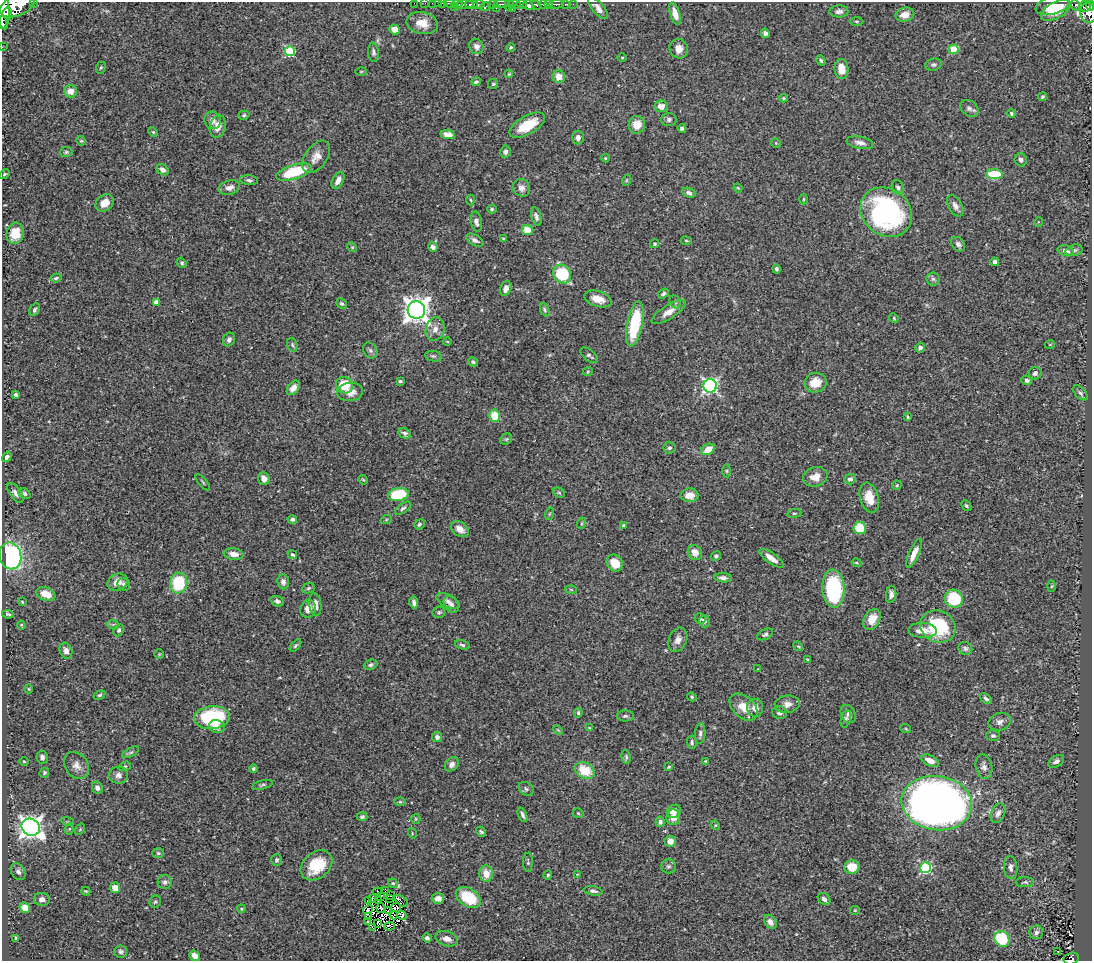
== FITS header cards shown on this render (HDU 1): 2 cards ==
NAXIS1  =                 1090
NAXIS2  =                  959

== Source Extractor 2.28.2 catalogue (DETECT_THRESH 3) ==
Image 1090 x 959 px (HDU 1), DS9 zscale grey, 1 PNG px = 1 image px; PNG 1094 x 963 px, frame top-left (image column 1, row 959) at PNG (2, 2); each listed source drawn as its Kron ellipse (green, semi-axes under 4 px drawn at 4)
Background 0.444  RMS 0.024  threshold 0.0727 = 3 sigma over >= 5 px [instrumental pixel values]
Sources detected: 357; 5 with non-positive FLUX_AUTO (blend fragments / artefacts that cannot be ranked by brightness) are neither listed nor drawn; the other 352 listed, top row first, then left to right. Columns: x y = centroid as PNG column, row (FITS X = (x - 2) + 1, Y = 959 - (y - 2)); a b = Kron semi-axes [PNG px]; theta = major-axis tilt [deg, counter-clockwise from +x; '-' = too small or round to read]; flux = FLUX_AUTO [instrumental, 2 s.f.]
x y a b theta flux
34 2 3 2 - 28
414 3 2 2 - 6.2
425 3 2 2 - 8.8
432 3 2 2 - 7.8
438 3 2 2 - 7.5
443 3 3 2 - 11
449 3 6 3 -20 35
457 4 5 2 - 120
502 4 8 2 -1 110
509 4 6 4 75 86
515 4 6 3 -5 66
522 4 5 3 - 150
543 4 5 3 - 190
548 4 3 3 - 110
556 4 7 3 2 110
565 4 3 2 - 58
573 4 2 2 - 6.4
18 5 19 10 26 1900
465 5 8 3 1 150
471 5 6 4 -4 190
479 5 6 3 1 24
493 5 4 4 - 110
528 5 5 4 - 340
536 5 5 3 - 190
1052 5 17 9 15 31
1075 5 6 4 -60 110
1085 6 5 5 - 180
1090 6 4 3 - 150
454 7 3 2 - 26
486 7 5 3 - 43
496 8 2 2 - 15
598 8 13 6 -50 9.6
4 9 20 6 -88 1300
512 9 3 3 - 66
1056 10 16 8 30 29
839 11 9 6 0 6.6
1088 13 10 8 -74 360
7 14 6 4 -85 360
675 14 11 5 -72 13
905 15 9 7 14 14
856 21 7 3 -1 2.1
2 22 6 2 -88 230
422 23 16 11 -11 23
395 29 5 5 - 13
765 33 5 4 - 6.4
476 46 8 7 - 6.6
2 47 2 2 - 5.3
511 47 4 3 - 2
679 49 10 9 - 13
954 49 5 4 - 56
290 51 5 5 - 99
373 52 9 5 -84 4.1
622 57 5 3 - 1.5
821 60 6 4 -53 2.8
933 65 8 6 17 3.9
101 68 6 5 - 2.5
841 69 10 7 -87 23
361 71 5 3 - 1.6
509 74 4 3 - 1.4
559 77 6 6 - 19
476 82 4 3 - 3.1
493 84 5 5 - 2.4
70 91 6 6 - 15
1042 97 4 4 - 2.6
783 98 4 4 - 1.9
661 106 7 6 - 11
969 108 10 7 -37 5.9
1011 113 4 3 - 2.4
244 115 6 4 16 2.4
669 119 7 6 - 4.8
213 120 9 8 - 9.9
527 125 20 9 29 45
637 125 9 8 - 19
218 127 11 8 77 15
682 128 4 3 - 3.7
153 132 5 4 - 1.9
448 135 7 4 -10 17
578 137 7 5 90 7.2
81 141 5 4 - 2
776 143 5 4 - 1.8
860 143 13 6 -10 9
66 152 6 5 - 2.9
505 152 6 5 - 4.9
316 157 18 11 54 17
605 158 4 4 - 1.7
1021 160 6 6 - 5.5
163 170 6 5 - 6.5
294 172 18 7 17 85
4 174 5 3 - 2
994 174 8 5 -2 65
249 180 9 5 -8 4
338 180 9 5 61 12
627 180 6 3 71 1.7
229 188 11 7 15 9.8
521 188 9 8 - 9.1
738 188 4 3 - 1.6
898 188 7 6 - 4.3
689 193 6 4 -23 5.4
803 199 5 3 - 1.6
471 200 5 3 - 1.7
105 203 10 7 42 18
955 206 12 6 -61 7.9
492 209 5 4 - 2.5
886 212 27 23 -36 310
536 217 9 4 -75 5.3
476 222 10 5 -79 7
1038 222 5 3 - 1.4
527 230 5 5 - 27
15 233 11 8 77 32
503 238 4 3 - 1.5
475 240 9 5 -29 6.4
686 241 5 3 - 1.6
654 244 5 4 - 2.4
958 244 8 6 -49 6.1
352 247 5 4 - 1.8
433 247 5 4 - 6.9
1074 250 8 5 16 4.4
1066 251 8 5 -16 6.2
995 262 4 4 - 5.7
182 263 5 4 - 2.9
776 269 4 4 - 3.8
562 274 10 8 -50 92
56 278 5 3 - 2.8
933 279 6 6 - 3.7
506 288 8 5 67 8.7
663 294 6 4 35 3.7
598 299 14 7 -18 17
156 302 4 4 - 10
675 302 7 5 -70 3.4
341 303 6 4 -41 3
35 310 7 4 62 3.7
416 310 9 8 - 1600
545 310 7 4 -69 2.8
669 312 20 7 33 17
894 318 5 4 - 1.8
635 324 23 7 79 99
435 329 12 9 74 12
229 340 7 5 60 5.8
447 341 4 2 - 1.3
1050 344 5 3 - 1.3
292 345 7 5 -70 3.1
920 347 5 4 - 5.4
370 350 8 6 -57 4
589 355 10 5 -41 4
433 356 8 5 -9 3.5
473 362 5 4 - 3
588 371 5 3 - 1.4
1035 373 6 6 - 5.2
1027 380 5 4 - 4.6
400 381 4 3 - 2.5
815 383 11 9 15 23
344 385 9 8 - 44
710 386 7 6 - 350
293 388 8 5 51 9.1
350 392 13 9 6 14
1080 393 9 5 -46 4.1
16 395 4 3 - 4
495 416 6 5 - 32
907 417 4 3 - 2
405 433 6 5 - 3.7
506 439 6 5 - 2.2
669 448 6 5 - 3.8
708 449 7 5 30 22
7 457 6 4 55 4.7
727 471 6 4 -90 2.5
815 477 12 9 20 19
264 479 6 5 - 12
850 479 6 5 - 6
363 480 5 4 - 1.9
203 482 10 2 -51 1.7
897 485 5 4 - 1.7
15 493 11 5 -55 6.1
559 493 6 4 -29 2.5
24 494 6 5 - 4.2
398 494 10 6 9 86
690 495 9 7 1 17
869 498 15 9 -74 24
966 506 6 3 -46 2.3
403 508 9 4 35 3.9
794 513 7 3 7 2.2
549 514 6 4 71 2.1
292 519 5 4 - 4.1
386 520 5 3 - 1.7
582 523 6 3 71 1.9
419 524 5 4 - 3.2
623 525 4 3 - 1.9
860 528 6 6 - 48
460 529 10 7 -36 14
695 552 8 7 - 16
914 553 16 5 66 14
234 554 10 5 -8 12
292 555 5 4 - 2.6
10 556 13 11 -79 280
716 556 5 4 - 3.4
771 558 14 5 -35 16
615 563 9 7 -49 27
856 563 5 3 - 1.8
723 578 9 4 -5 5.4
118 582 10 8 25 14
283 582 7 6 - 5.8
179 583 10 8 82 79
124 584 7 6 - 4
1051 586 5 3 - 1.9
308 588 6 5 - 2.6
833 589 19 11 -86 160
571 590 5 3 - 1.6
46 594 10 6 -22 24
891 594 9 5 84 6.2
954 599 9 8 - 83
277 601 7 5 -20 4.6
448 601 13 6 -27 7.7
22 602 4 3 - 1.5
414 603 6 4 -80 4.8
451 604 9 6 -54 5.9
315 605 11 6 -85 12
308 609 9 7 73 13
439 612 6 5 - 2.6
8 614 6 3 -9 2.6
700 618 6 5 - 2.8
872 619 11 8 62 23
704 621 6 5 - 5.1
113 624 6 4 1 2.7
21 625 4 3 - 2
938 627 18 15 -25 95
119 630 6 5 - 3.7
922 630 14 7 -3 17
765 634 8 5 27 3.8
678 640 12 9 67 10
462 645 7 4 -14 3.2
296 646 7 4 49 2.4
798 646 5 4 - 2.1
965 648 7 6 - 4
66 651 8 6 -70 6.4
159 654 4 4 - 1.7
808 659 3 2 - 1.4
371 665 7 5 21 3.3
758 669 3 3 - 1.2
29 689 4 3 - 1.3
99 695 6 4 26 2.2
692 697 5 4 - 2
986 698 7 4 -39 3.6
787 704 12 8 7 11
743 707 16 10 -42 24
755 708 9 8 - 12
578 713 5 4 - 2.4
780 713 7 6 - 6.7
848 714 9 7 -63 6
625 716 9 5 0 3.7
212 718 18 11 4 140
846 719 9 5 74 3.7
1000 722 11 8 19 8
217 727 8 6 -15 9.8
589 728 4 4 - 1.4
906 729 5 3 - 1.5
558 730 5 3 - 1.5
700 733 10 5 85 4.7
993 736 7 5 0 4.2
437 737 5 5 - 5.3
692 742 7 5 -86 3.2
131 752 9 4 29 3
42 757 6 5 - 5.3
626 757 7 4 -82 3.1
706 761 4 3 - 1.7
930 761 9 5 -25 13
1056 761 8 5 30 5.8
24 762 5 3 - 1.5
452 764 8 6 48 6.4
76 765 14 11 -54 13
125 766 6 4 17 2.5
669 767 3 3 - 1.5
984 767 12 8 -79 9.5
253 769 4 3 - 2.5
585 770 10 7 -28 43
44 773 5 4 - 2.6
118 775 10 8 -1 8
263 785 11 3 15 2.9
97 788 6 5 - 6.3
526 789 8 6 -39 3.9
400 802 6 4 0 2.2
937 803 35 27 -9 1600
674 811 7 6 - 9.5
578 813 5 5 - 2
998 813 10 6 65 6.6
522 815 8 3 -66 4.1
362 817 5 4 - 2.7
673 817 8 7 - 12
416 819 5 4 - 1.9
68 822 6 4 -17 2.3
660 822 5 4 - 4.5
715 825 5 4 - 1.6
31 827 9 8 - 1100
69 829 6 3 71 2
80 829 6 4 55 2.2
481 832 5 4 - 2.6
412 833 5 3 - 1.5
670 841 5 5 - 13
158 853 6 5 - 2.5
277 860 6 5 - 3.1
528 862 9 5 90 2.9
316 865 17 13 39 52
668 866 7 7 - 4.9
852 867 7 7 - 32
1011 867 11 6 -86 7.4
926 868 5 5 - 190
18 872 9 6 -59 6.8
486 874 8 7 - 21
577 874 4 2 - 1.1
548 875 5 4 - 2.1
165 882 7 7 - 4.5
1025 882 9 5 2 3.4
393 883 5 4 - 2.6
115 888 5 5 - 13
86 891 5 3 - 1.7
385 891 2 2 - 1.4
593 891 9 4 -9 4.5
377 892 4 3 - 5.7
381 896 3 2 - 0.23
390 896 2 2 - 1.5
468 897 14 9 -31 71
372 898 3 2 - 2.3
390 898 2 2 - 0.9
438 898 6 5 - 11
42 899 8 6 -8 8
824 899 7 5 -42 5.5
368 901 3 2 - 2.2
378 901 4 2 - 0.75
401 901 8 2 -37 1.4
155 902 6 5 - 2.8
25 908 5 5 - 20
381 908 5 2 - 0.31
396 908 5 2 - 0.27
241 909 4 4 - 1.5
368 909 5 4 - 0.85
855 910 5 4 - 1.7
388 911 3 2 - 0.28
394 915 4 2 - 0.63
402 915 5 4 - 4.5
369 917 3 2 - 0.53
368 922 3 2 - 2.2
770 922 7 5 -55 7.9
377 924 3 2 - 1.3
390 926 5 3 - 2.6
373 927 3 2 - 1.4
1036 932 7 6 - 5.4
427 938 5 4 - 4.5
16 939 3 3 - 2.5
447 939 12 7 -17 11
1002 939 8 7 - 83
121 951 6 6 - 3.5
1058 951 2 2 - 1.6
195 956 6 4 -38 13
1071 959 8 6 14 110
At the frame edge (FLAGS 8, measured only in part): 13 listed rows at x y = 34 2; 414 3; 425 3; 432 3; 438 3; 443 3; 449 3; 18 5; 1090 6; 4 9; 2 22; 2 47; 1071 959
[5 non-positive-flux detections neither listed nor drawn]